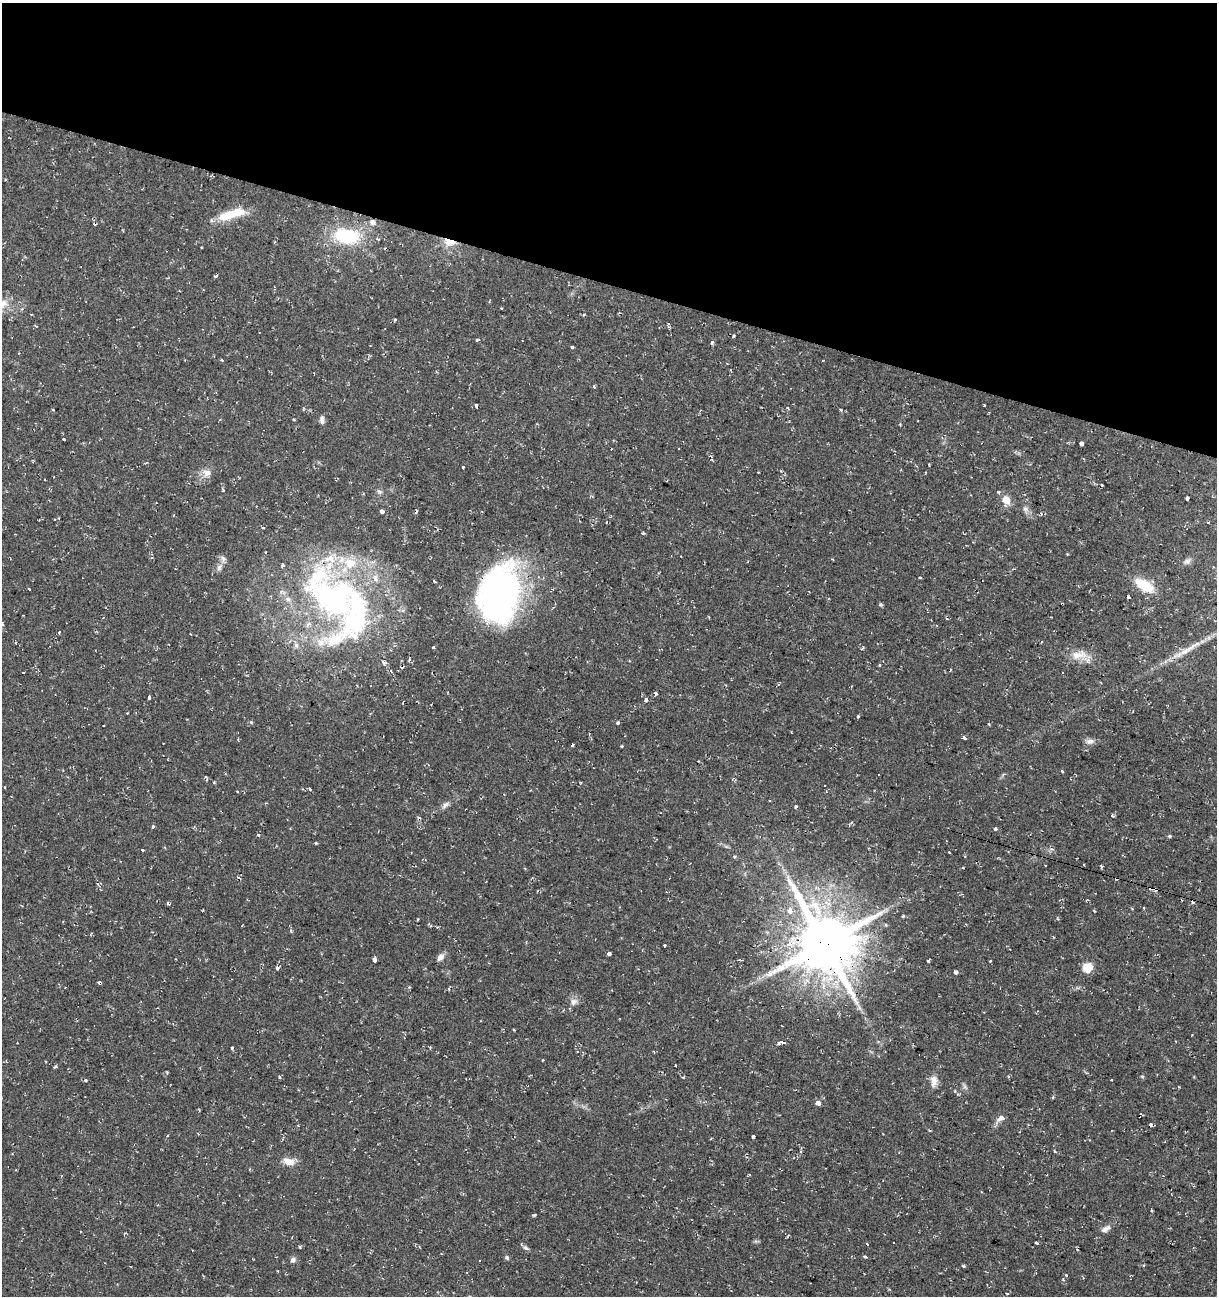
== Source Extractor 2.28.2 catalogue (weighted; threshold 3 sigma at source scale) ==
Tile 2 of 4 x 4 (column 2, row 1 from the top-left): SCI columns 1497-2711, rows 3882-5175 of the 5362 x 5188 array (HDU 1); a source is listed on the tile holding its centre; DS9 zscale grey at full resolution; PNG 1219 x 1298 px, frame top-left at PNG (2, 3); no overlay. Shown black and unused: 22% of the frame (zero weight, under 2 of 3 exposures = <1% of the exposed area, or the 3 px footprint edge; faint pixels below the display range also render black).
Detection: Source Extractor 2.28.2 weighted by HDU 2 'WHT'; one run over the whole footprint, this tile lists its part. Background 0.0395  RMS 0.004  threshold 0.0181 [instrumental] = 3 sigma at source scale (4.5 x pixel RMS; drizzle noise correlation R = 1.50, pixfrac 1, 0.0396/0.0396 arcsec/px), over >= 5 px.
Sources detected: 167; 2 inside a brighter object's white glare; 19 cosmic-ray / hot-pixel residue — not listed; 10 inside a brighter listed object's ellipse — not listed separately; the other 136 listed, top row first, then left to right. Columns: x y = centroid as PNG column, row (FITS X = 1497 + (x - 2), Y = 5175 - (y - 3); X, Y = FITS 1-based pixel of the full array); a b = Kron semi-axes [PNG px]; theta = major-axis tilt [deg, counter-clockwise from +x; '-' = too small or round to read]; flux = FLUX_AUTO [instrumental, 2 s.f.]
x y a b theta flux
228 215 23 11 19 9.2
373 222 6 5 - 1.9
346 236 28 16 -10 26
377 239 4 4 - 0.54
449 242 16 8 -12 5
216 276 4 3 - 1.2
501 308 4 2 - 0.32
583 315 4 3 - 0.46
733 336 3 3 - 0.69
477 340 5 3 - 0.46
712 342 6 4 71 0.78
572 347 3 3 - 0.54
984 405 3 2 - 0.3
477 406 4 3 - 2.8
788 408 3 3 - 0.93
841 409 4 3 - 0.62
53 410 3 3 - 0.75
294 420 3 3 - 1.1
322 420 10 6 -82 1.4
63 439 3 3 - 1
1068 442 5 3 - 0.33
1081 443 4 4 - 4
929 465 3 2 - 0.31
463 467 3 3 - 1.1
207 472 12 9 -19 2.8
1102 485 3 2 - 0.46
379 492 7 5 -35 0.9
998 492 5 4 - 0.58
1187 498 3 3 - 2.8
1006 500 8 7 - 4.6
1025 509 9 8 - 1.5
382 511 4 4 - 4.5
606 522 4 2 - 0.33
263 528 4 3 - 0.45
643 533 3 3 - 0.76
1067 554 3 3 - 0.34
1187 561 10 6 15 1.4
219 567 9 7 67 1.5
920 577 4 2 - 0.31
434 582 3 3 - 1.7
1144 585 24 11 -30 11
29 589 3 3 - 1.2
496 590 61 41 88 130
336 597 91 59 -45 140
1062 604 2 2 - 0.3
881 605 6 4 -18 0.51
2 624 4 3 - 0.44
59 632 3 3 - 0.52
296 645 7 7 - 1.2
434 647 3 3 - 1.1
862 648 7 2 46 0.41
1079 655 25 12 5 5.9
1177 655 20 7 25 4.1
409 660 4 3 - 0.6
629 661 3 3 - 0.4
391 671 5 4 - 0.86
24 672 3 2 - 0.64
656 693 4 3 - 1.9
149 697 4 3 - 2.1
646 700 4 3 - 5.9
403 703 3 2 - 0.51
251 722 6 4 -45 0.47
618 722 3 3 - 2.4
989 724 4 3 - 0.41
964 738 4 3 - 5.8
1090 741 12 7 11 1.8
622 746 3 3 - 0.55
1062 771 3 3 - 1.3
214 782 3 3 - 0.47
309 789 5 3 - 0.46
446 805 12 6 40 1.5
796 806 3 3 - 1.7
1112 816 3 3 - 1
153 827 3 3 - 1.2
995 829 4 4 - 0.85
258 835 4 3 - 0.67
1169 836 5 4 - 0.52
316 843 3 3 - 0.49
142 850 3 3 - 1.2
734 857 4 4 - 0.54
965 857 3 3 - 0.39
98 884 9 2 -55 0.53
1152 889 8 3 -12 5
168 903 5 3 - 0.58
1143 908 3 2 - 0.55
790 910 4 3 - 6.3
903 916 3 3 - 0.79
885 925 5 4 - 0.55
291 931 4 4 - 0.45
824 943 20 17 -53 2600
665 945 3 3 - 2
609 954 3 3 - 5.4
440 957 9 6 53 2.1
374 959 4 3 - 8
928 961 3 3 - 1.2
990 961 3 3 - 0.69
1087 967 11 9 30 5.3
277 968 5 4 - 0.86
955 972 4 3 - 4.6
835 982 8 6 35 2.9
99 983 4 3 - 2.5
409 987 4 4 - 0.38
574 1002 12 8 39 2.2
514 1030 3 2 - 0.36
782 1042 6 3 -13 12
430 1047 3 3 - 0.34
232 1048 3 3 - 0.77
654 1052 4 2 - 0.29
675 1066 3 3 - 1.7
1142 1076 5 3 - 0.43
279 1077 5 3 - 0.38
683 1077 4 4 - 0.42
85 1080 4 3 - 0.61
934 1081 16 9 -89 3
955 1091 4 3 - 0.35
1053 1097 4 3 - 0.44
818 1103 5 4 - 1.7
1141 1114 3 2 - 0.43
1001 1118 12 7 29 2.4
753 1136 3 3 - 5.3
289 1161 16 9 -12 3.8
1152 1210 3 2 - 0.53
535 1215 5 3 - 0.51
1105 1229 10 7 24 1.8
1036 1243 3 3 - 2.5
867 1244 3 3 - 0.47
300 1247 5 3 - 0.37
525 1248 8 5 -40 0.96
507 1257 6 5 - 0.61
865 1257 4 3 - 1.8
293 1260 8 6 56 1.3
1144 1265 3 3 - 1.2
963 1266 4 3 - 0.49
1066 1275 4 3 - 0.71
1083 1278 4 2 - 0.32
1007 1293 4 2 - 0.3
Overlapping masked pixels (flux is a lower limit): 8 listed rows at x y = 373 222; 449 242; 496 590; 336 597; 1062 604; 1152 889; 824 943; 99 983
Isophote crosses this tile's border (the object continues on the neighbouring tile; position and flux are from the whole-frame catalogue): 1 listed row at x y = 2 624